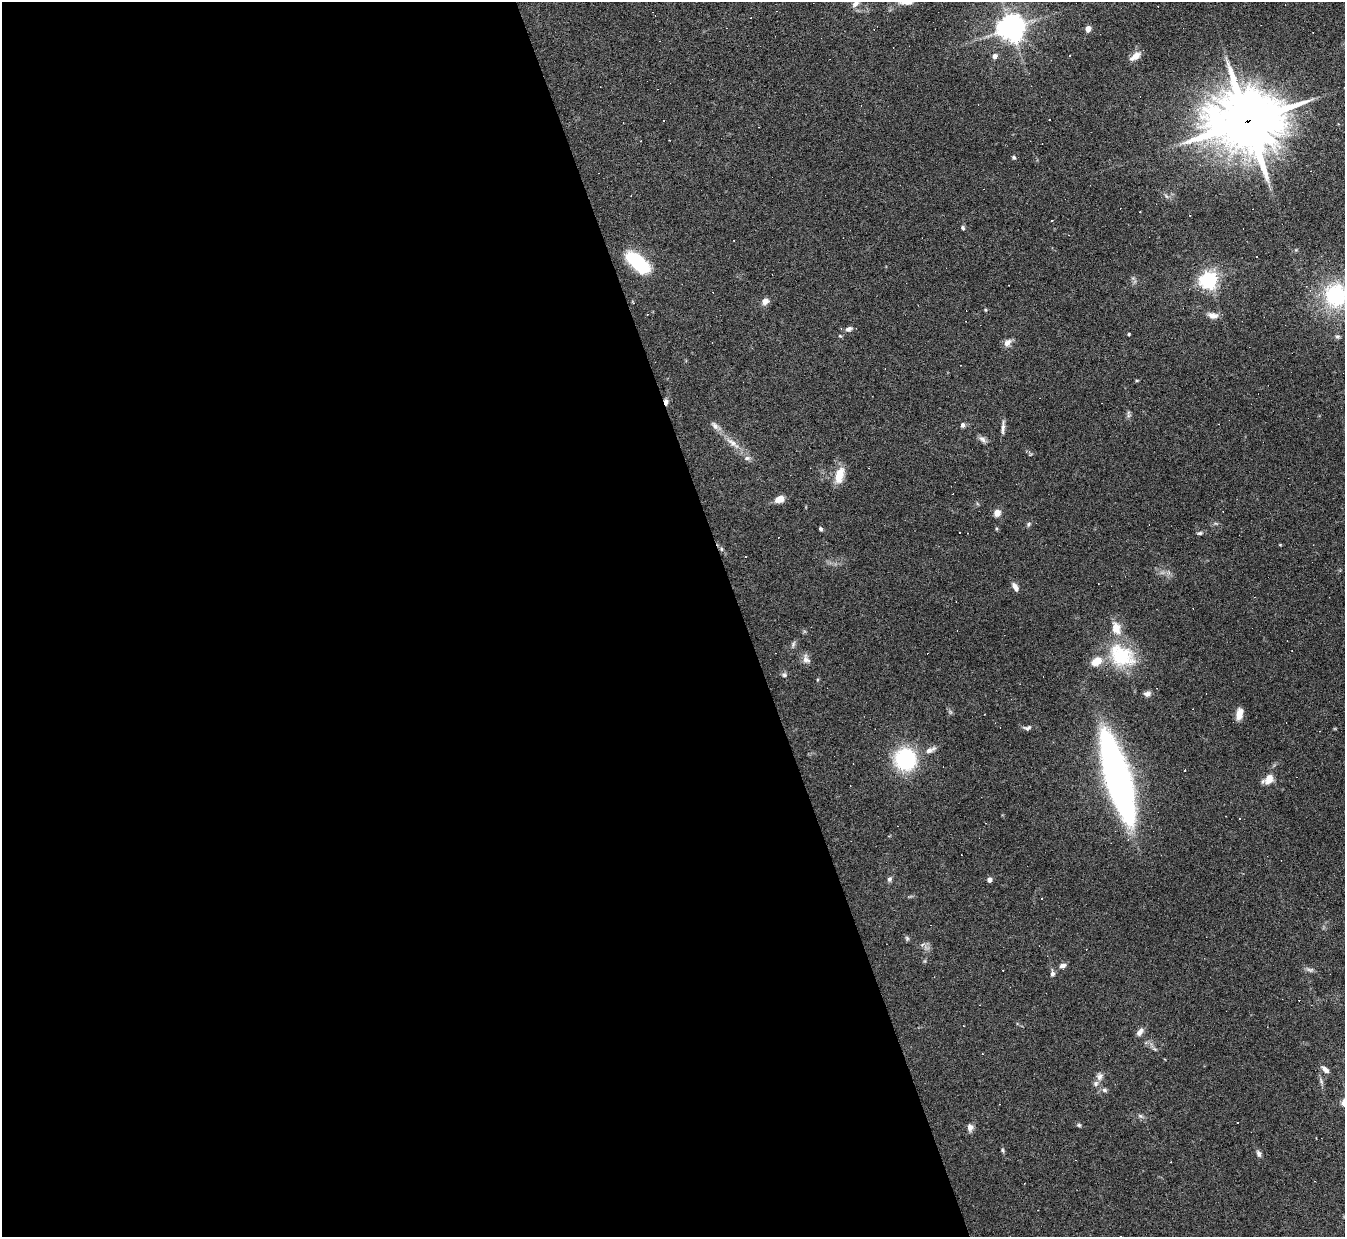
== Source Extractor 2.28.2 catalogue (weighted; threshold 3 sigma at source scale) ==
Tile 9 of 4 x 4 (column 1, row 3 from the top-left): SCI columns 1-1343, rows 1382-2616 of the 5371 x 5357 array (HDU 1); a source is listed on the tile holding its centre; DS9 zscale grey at full resolution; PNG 1347 x 1239 px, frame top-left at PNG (2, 2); no overlay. Shown black and unused: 55% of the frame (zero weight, under 4 of 8 exposures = <1% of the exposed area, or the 3 px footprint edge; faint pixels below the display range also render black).
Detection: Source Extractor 2.28.2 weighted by HDU 2 'WHT'; one run over the whole footprint, this tile lists its part. Background 0.0744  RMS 0.0043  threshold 0.0175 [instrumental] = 3 sigma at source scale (4.09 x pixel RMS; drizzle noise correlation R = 1.36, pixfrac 0.8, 0.05/0.05 arcsec/px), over >= 5 px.
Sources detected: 113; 39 cosmic-ray / hot-pixel residue — not listed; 5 inside a brighter listed object's ellipse — not listed separately; the other 69 listed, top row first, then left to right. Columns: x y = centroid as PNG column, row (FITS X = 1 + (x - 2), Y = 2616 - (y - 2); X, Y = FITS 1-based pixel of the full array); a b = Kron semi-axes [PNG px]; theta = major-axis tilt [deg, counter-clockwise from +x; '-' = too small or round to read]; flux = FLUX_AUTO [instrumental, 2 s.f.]
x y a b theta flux
906 2 19 8 6 3.4
856 3 11 7 48 1.9
1011 28 8 8 - 510
1088 29 5 5 - 3
1070 55 3 2 - 0.37
995 56 5 5 - 2.1
1135 56 13 6 35 3.5
1049 120 2 2 - 0.34
1247 121 24 20 5 2600
1014 157 5 5 - 0.61
1166 196 8 4 -53 0.75
963 228 6 5 - 0.68
1257 257 3 3 - 3.5
637 262 24 10 -40 35
1209 280 6 6 - 180
1336 296 25 22 81 34
765 301 9 7 31 2.2
985 310 4 4 - 0.4
1213 315 14 8 -9 2.4
841 329 4 3 - 0.34
848 329 8 6 22 1.3
1129 334 3 3 - 0.57
840 336 5 3 - 0.4
1337 336 7 5 0 0.84
1007 343 10 7 50 2.5
1137 380 5 3 - 0.41
666 402 7 5 -81 1.5
1128 415 7 4 -72 0.86
963 425 6 5 - 1.1
715 426 13 7 -49 1.9
1003 427 18 4 86 1.8
982 439 12 7 -40 1.5
733 443 25 7 -38 4.8
839 475 18 9 75 7
780 499 9 6 20 4.1
997 513 8 7 - 2.8
1028 524 7 5 44 0.74
821 529 5 4 - 0.67
1199 533 8 5 7 0.75
721 549 6 4 -89 0.57
1015 587 12 6 -59 2
793 644 10 5 66 0.94
1122 656 37 26 -33 24
806 659 13 9 -65 2.1
784 675 7 6 - 0.9
1147 694 9 6 7 1.5
1239 715 12 7 -88 3.7
1027 728 12 6 7 1.2
930 750 16 7 26 2.5
905 759 18 17 - 39
1117 778 67 16 -74 240
1269 779 14 10 60 4
889 879 6 6 - 1.1
989 880 4 4 - 1.9
1041 899 2 2 - 0.36
907 938 7 5 -69 0.68
1063 966 9 6 22 1.6
1310 970 11 6 -5 1.2
1052 973 9 5 -84 1.2
1140 1032 10 6 54 2.1
1325 1070 11 6 -43 2.1
1100 1076 11 8 63 1.9
1321 1081 12 4 -66 1
1104 1090 6 6 - 1
1140 1116 8 5 -27 0.97
1079 1125 6 5 - 0.61
970 1127 9 7 -85 1.8
1002 1150 6 4 -88 0.55
1259 1153 10 6 -73 1.2
Overlapping masked pixels (flux is a lower limit): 2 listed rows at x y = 1247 121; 666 402
Isophote crosses this tile's border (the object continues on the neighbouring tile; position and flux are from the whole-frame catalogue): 3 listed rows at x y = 906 2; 856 3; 1336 296